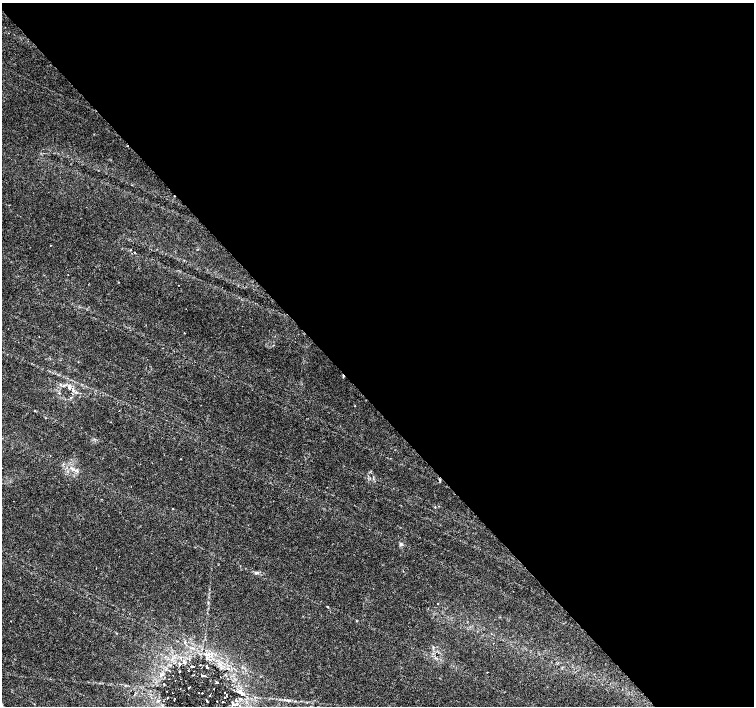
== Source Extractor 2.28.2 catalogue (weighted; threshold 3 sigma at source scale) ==
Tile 8 of 4 x 4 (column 4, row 2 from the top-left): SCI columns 4519-6022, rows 3026-4433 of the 6022 x 5990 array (HDU 1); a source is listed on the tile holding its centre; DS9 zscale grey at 2 x 2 block average (1 PNG px = mean of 2 x 2 image px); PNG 756 x 708 px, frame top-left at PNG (2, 3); no overlay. Shown black and unused: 57% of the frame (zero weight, under 3 of 6 exposures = <1% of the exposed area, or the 3 px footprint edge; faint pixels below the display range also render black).
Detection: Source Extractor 2.28.2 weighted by HDU 2 'WHT'; one run over the whole footprint, this tile lists its part. Background 0.0355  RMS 0.0022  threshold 0.00893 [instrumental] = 3 sigma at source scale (4.09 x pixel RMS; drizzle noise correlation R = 1.36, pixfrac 0.8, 0.0396/0.0396 arcsec/px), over >= 5 px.
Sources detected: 51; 1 cosmic-ray / hot-pixel residue — not listed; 1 coinciding with a brighter row at this scale — not listed separately; the other 49 listed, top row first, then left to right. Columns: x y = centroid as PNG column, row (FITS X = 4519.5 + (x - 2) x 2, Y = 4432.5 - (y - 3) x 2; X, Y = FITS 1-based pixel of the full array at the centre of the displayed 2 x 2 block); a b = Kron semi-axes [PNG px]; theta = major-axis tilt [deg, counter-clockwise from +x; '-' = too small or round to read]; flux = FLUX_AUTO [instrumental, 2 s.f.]
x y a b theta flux
131 250 3 2 - 0.23
68 275 2 2 - 0.15
184 333 2 2 - 0.24
39 337 2 2 - 0.15
64 386 4 3 - 0.6
69 388 7 4 -59 1.4
76 392 4 3 - 0.69
355 406 2 2 - 0.25
46 418 3 2 - 0.22
181 459 2 2 - 0.17
71 468 6 2 -31 0.95
77 471 4 3 - 0.74
439 479 3 3 - 0.72
173 509 2 2 - 0.29
400 544 4 2 - 0.49
256 573 7 3 4 0.85
438 603 2 2 - 0.24
328 607 3 2 - 0.33
185 642 2 2 - 1.1
204 654 4 2 - 0.64
183 661 5 2 - 0.69
180 664 4 3 - 0.65
192 666 4 2 - 0.87
207 667 3 2 - 0.57
228 669 2 2 - 0.65
188 671 2 2 - 0.16
179 672 2 2 - 0.63
161 676 5 3 - 0.8
202 676 2 2 - 0.71
205 676 2 2 - 0.51
175 681 2 2 - 0.18
217 682 3 2 - 0.58
164 684 2 2 - 0.23
189 687 3 2 - 0.59
214 689 2 2 - 0.39
225 692 2 2 - 0.28
172 693 2 2 - 0.21
202 693 2 2 - 0.69
226 694 2 2 - 0.19
241 694 10 4 -51 2.2
210 695 2 2 - 0.95
168 697 2 2 - 0.26
225 697 2 2 - 0.37
175 698 2 2 - 0.23
236 700 4 3 - 0.55
288 700 5 3 - 0.72
207 701 3 2 - 1.5
223 702 2 2 - 0.28
233 704 6 3 -31 0.85
Diffuse or blended objects may show on this block-average render without a row.